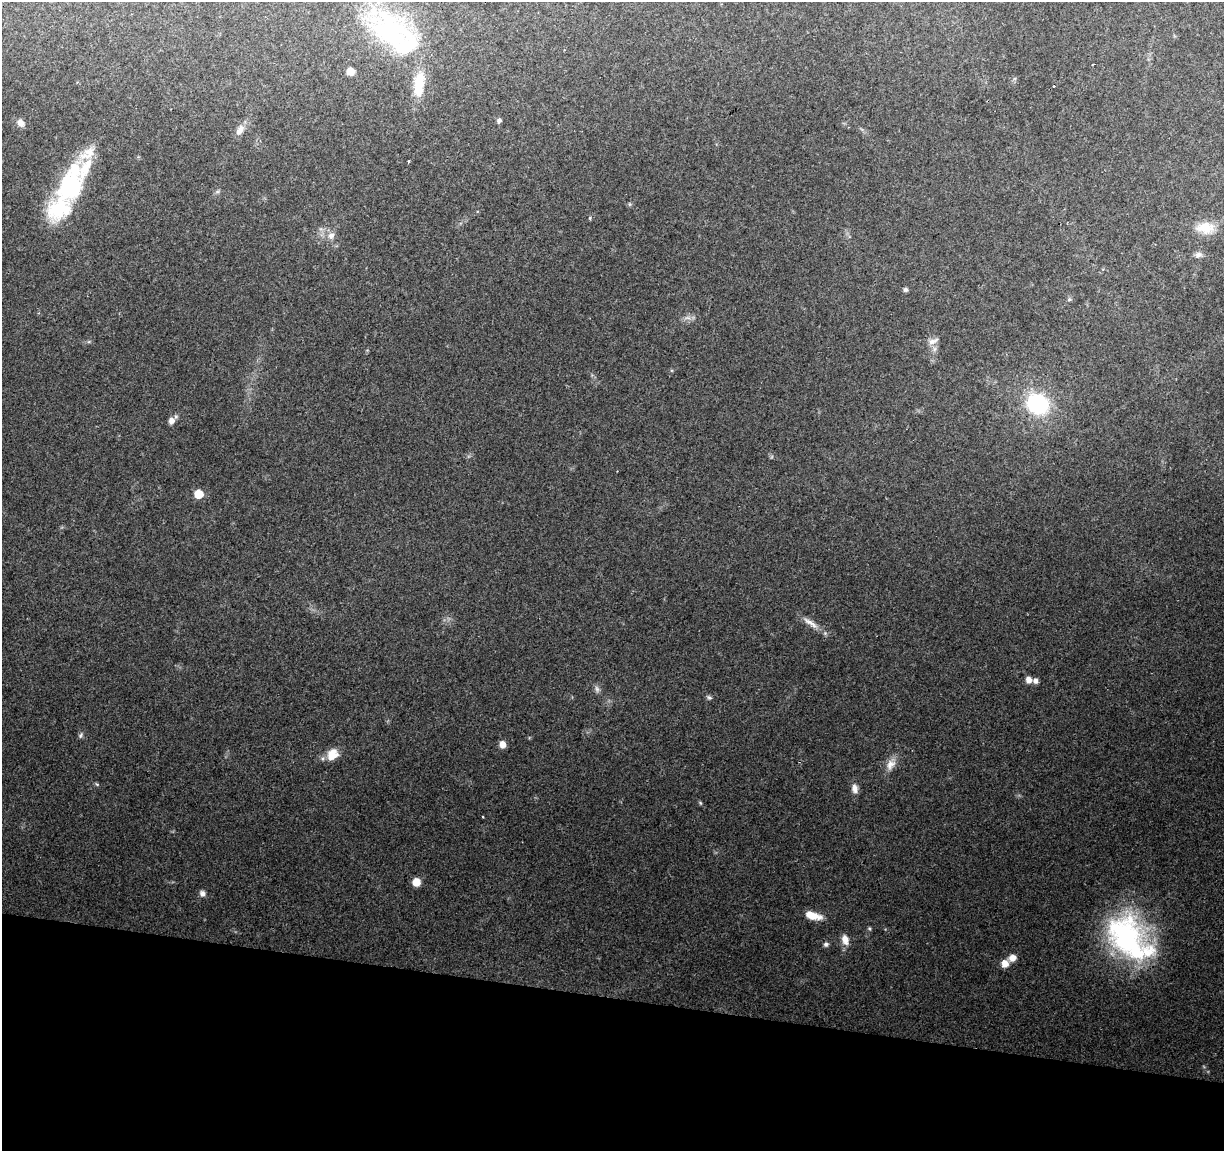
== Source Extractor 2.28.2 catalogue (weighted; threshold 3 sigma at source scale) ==
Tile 15 of 4 x 4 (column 3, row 4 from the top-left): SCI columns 2447-3668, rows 229-1377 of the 4899 x 5108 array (HDU 1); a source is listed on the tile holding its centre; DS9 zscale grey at full resolution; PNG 1226 x 1153 px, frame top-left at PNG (2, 2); no overlay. Shown black and unused: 13% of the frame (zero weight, under 2 of 3 exposures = <1% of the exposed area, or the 3 px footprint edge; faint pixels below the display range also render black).
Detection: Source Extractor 2.28.2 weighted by HDU 2 'WHT'; one run over the whole footprint, this tile lists its part. Background 0.0968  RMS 0.0061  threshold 0.0276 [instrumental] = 3 sigma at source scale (4.5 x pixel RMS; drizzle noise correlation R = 1.50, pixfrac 1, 0.0396/0.0396 arcsec/px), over >= 5 px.
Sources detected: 47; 5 inside a brighter listed object's ellipse — not listed separately; the other 42 listed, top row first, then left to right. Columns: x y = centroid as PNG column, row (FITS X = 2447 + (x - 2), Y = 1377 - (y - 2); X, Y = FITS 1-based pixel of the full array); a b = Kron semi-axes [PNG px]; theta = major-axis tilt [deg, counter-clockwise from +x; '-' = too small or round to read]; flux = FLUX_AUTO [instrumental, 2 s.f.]
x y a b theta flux
389 31 59 43 -27 86
350 71 6 6 - 6.4
419 84 37 14 84 18
1054 86 3 2 - 0.38
499 120 6 5 - 1.5
21 123 9 7 -50 4.2
240 130 16 9 59 4.7
409 161 4 2 - 0.64
70 185 30 16 71 89
217 192 7 4 19 1.1
1205 228 25 15 -3 13
331 236 11 8 62 3.6
1199 255 9 7 20 2.7
905 290 6 5 - 1.3
1069 299 6 5 - 1
688 318 10 5 0 2.4
933 341 16 7 20 3.5
1037 404 17 15 -37 65
171 421 7 7 - 3.8
199 494 6 6 - 16
810 623 29 7 -35 6.1
1029 680 7 6 - 4.2
1035 681 7 6 - 2.1
597 689 10 5 -82 2
709 698 7 6 - 1.3
81 735 8 5 64 1.4
502 744 6 6 - 5.1
332 754 14 12 50 9.3
890 764 19 11 62 6.4
97 784 7 4 -37 0.82
855 788 12 8 -81 4
700 803 6 4 -47 0.8
483 817 3 2 - 0.52
416 882 6 6 - 9.2
202 893 8 7 - 2.4
813 915 18 8 -15 10
869 928 6 4 -58 0.78
1125 937 64 44 -42 120
845 940 13 8 -74 5.6
826 944 7 6 - 1.5
1012 958 8 7 - 4.8
1005 963 8 7 - 5.6